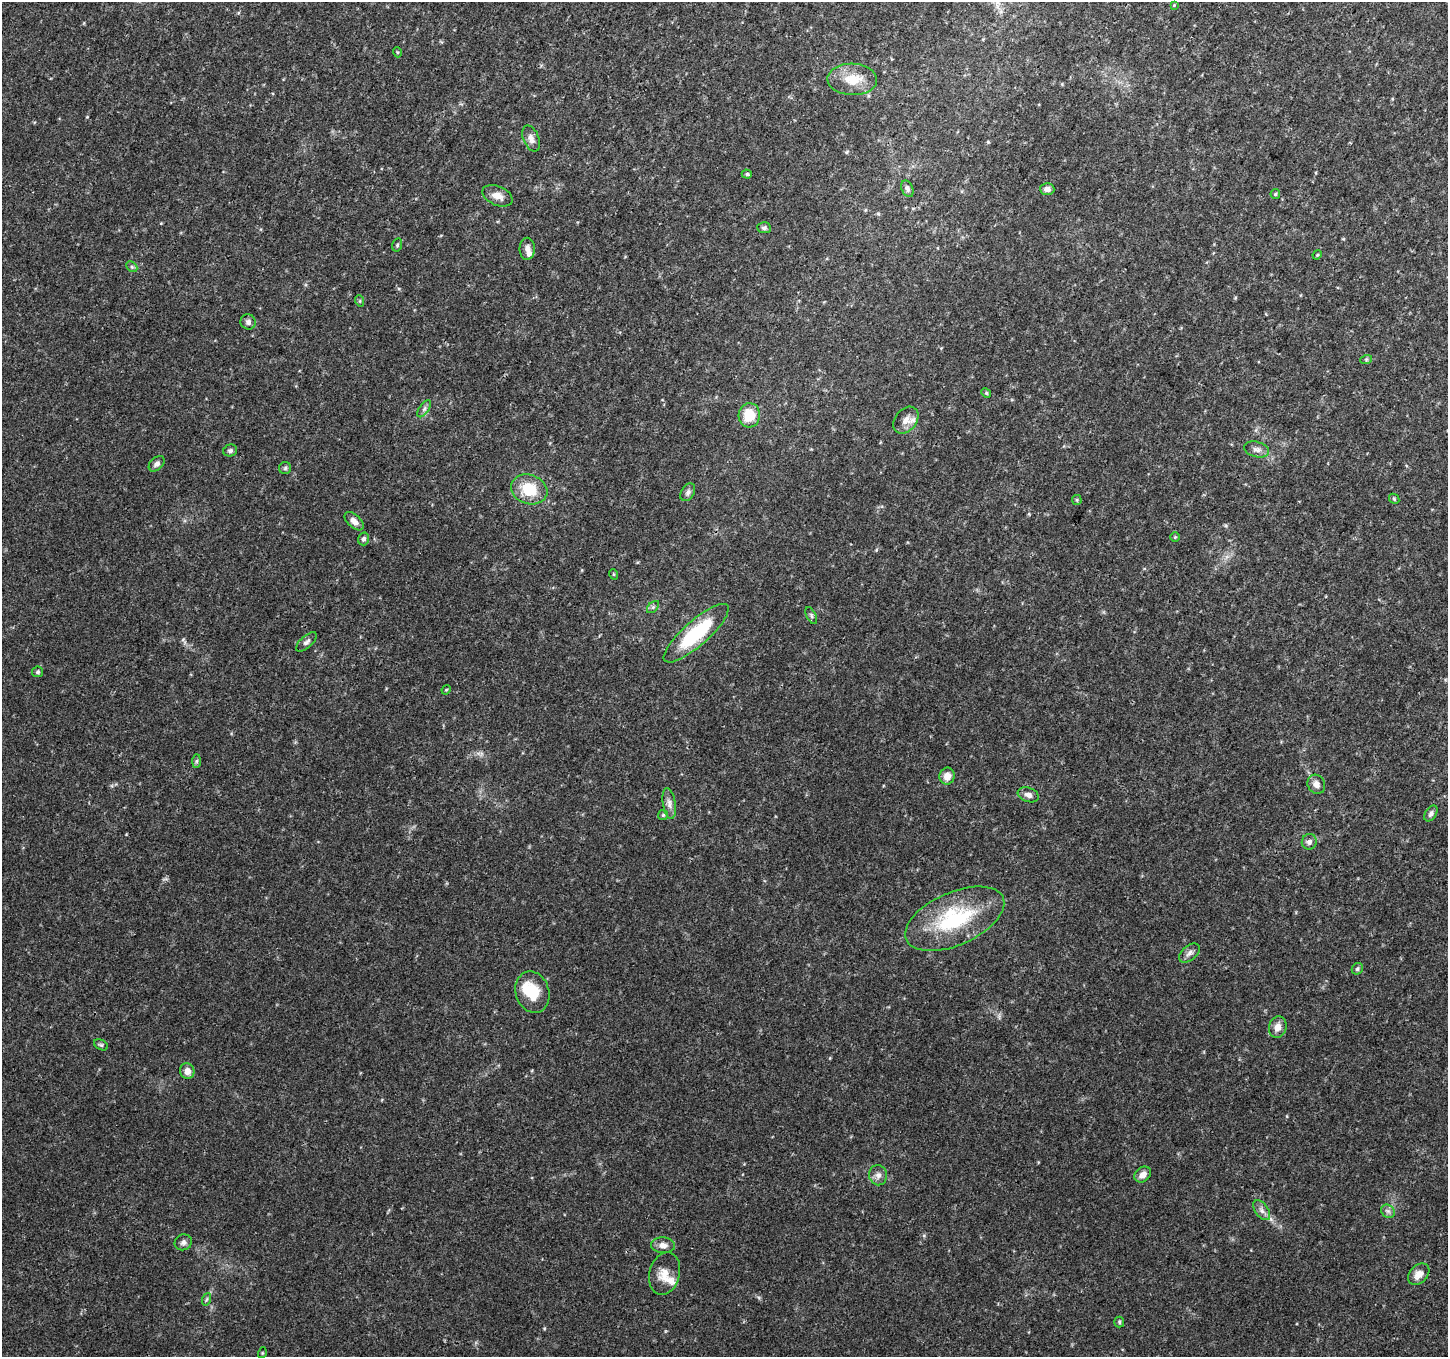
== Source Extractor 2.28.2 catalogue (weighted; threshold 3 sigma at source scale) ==
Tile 10 of 4 x 4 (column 2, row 3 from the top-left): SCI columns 1450-2895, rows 1558-2912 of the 5799 x 5891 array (HDU 1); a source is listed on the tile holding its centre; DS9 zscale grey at full resolution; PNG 1450 x 1359 px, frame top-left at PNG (2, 2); each listed source drawn as its Kron ellipse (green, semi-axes under 4 px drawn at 4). Shown black and unused: <1% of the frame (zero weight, under 3 of 4 exposures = <1% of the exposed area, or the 3 px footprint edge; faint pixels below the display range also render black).
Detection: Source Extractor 2.28.2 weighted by HDU 2 'WHT'; one run over the whole footprint, this tile lists its part. Background 0.0333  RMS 0.0037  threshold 0.0164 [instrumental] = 3 sigma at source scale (4.5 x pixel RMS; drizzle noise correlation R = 1.50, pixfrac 1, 0.0396/0.0396 arcsec/px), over >= 5 px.
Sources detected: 68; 3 inside a brighter listed object's ellipse — not listed separately; the other 65 listed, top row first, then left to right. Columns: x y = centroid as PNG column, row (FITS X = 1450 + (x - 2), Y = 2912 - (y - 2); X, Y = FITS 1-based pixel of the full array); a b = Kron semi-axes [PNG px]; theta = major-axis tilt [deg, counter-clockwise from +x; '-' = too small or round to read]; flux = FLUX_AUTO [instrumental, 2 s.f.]
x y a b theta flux
1174 5 4 4 - 0.31
397 52 5 3 - 0.38
852 79 25 16 -2 8.2
531 138 13 7 -68 2.1
747 174 5 4 - 0.68
907 189 9 5 -67 0.94
1047 189 7 6 - 1.6
1275 194 5 4 - 0.45
497 196 16 9 -24 3.2
764 228 7 5 -5 0.79
397 245 6 4 75 0.61
527 249 11 7 -90 1.9
1317 255 5 4 - 0.35
132 267 6 4 -44 0.63
360 301 6 3 -72 0.42
248 322 8 7 - 1.4
1366 360 6 4 19 0.44
986 393 5 4 - 0.45
424 409 10 5 55 1.1
749 415 12 11 - 8.7
906 420 15 11 52 3.5
1257 449 13 7 -15 1.8
230 450 7 6 - 0.86
157 464 9 6 44 1.3
285 468 6 6 - 0.66
529 489 18 14 -19 11
688 492 9 6 59 1.2
1394 499 6 4 -47 0.48
1077 500 5 4 - 0.48
354 521 11 6 -43 2.2
1175 537 5 5 - 0.47
363 539 6 5 - 1.1
613 574 5 3 - 0.32
653 607 7 4 45 0.73
811 615 9 5 -64 0.76
696 633 42 12 41 26
306 642 13 6 41 1.3
38 672 5 5 - 0.69
446 690 5 4 - 0.34
197 761 7 4 89 0.6
947 776 8 7 - 3.1
1316 784 10 8 -61 2.3
1028 795 11 7 -20 1.7
669 803 15 6 -81 2
1431 813 9 5 56 1.1
663 815 5 5 - 0.52
1309 842 8 7 - 1.5
955 919 53 26 24 33
1189 953 12 7 39 1.6
1357 969 6 5 - 0.72
532 992 21 16 -72 11
1278 1027 11 8 75 2.8
101 1045 7 5 -29 0.62
187 1071 8 7 - 2.7
1143 1174 9 7 38 2.5
878 1175 10 9 - 1.9
1262 1210 11 6 -54 1.7
1388 1211 7 6 - 1.2
183 1242 9 8 - 1.3
663 1245 12 7 -2 2.3
665 1274 21 15 75 5.2
1419 1274 12 8 44 3.1
207 1299 6 4 70 0.57
1119 1322 5 5 - 0.54
262 1353 5 3 - 0.33